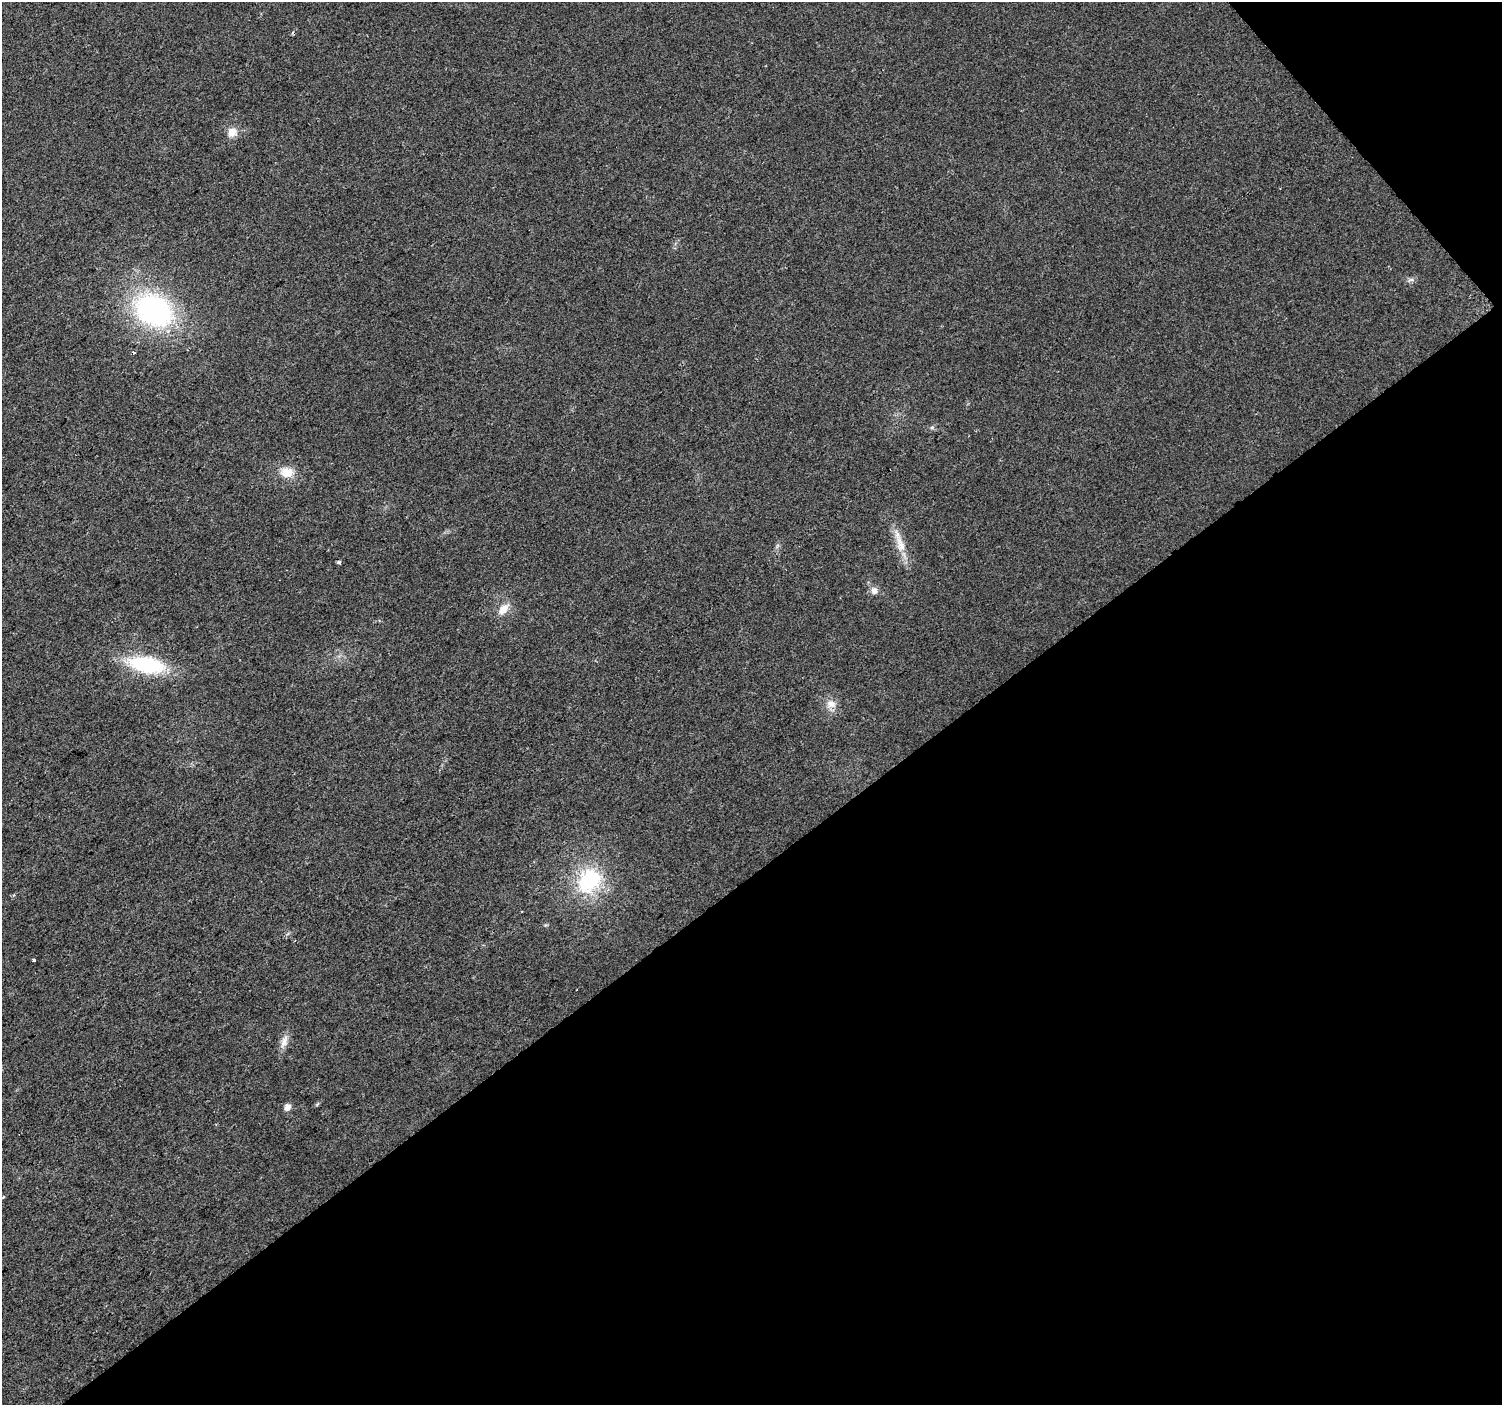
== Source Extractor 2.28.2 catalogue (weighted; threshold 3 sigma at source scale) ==
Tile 12 of 4 x 4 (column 4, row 3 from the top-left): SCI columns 4505-6004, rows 1609-3011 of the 6004 x 5959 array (HDU 1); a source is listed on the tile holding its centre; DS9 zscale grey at full resolution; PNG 1504 x 1407 px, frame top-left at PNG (2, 2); no overlay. Shown black and unused: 40% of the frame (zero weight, under 2 of 3 exposures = <1% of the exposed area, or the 3 px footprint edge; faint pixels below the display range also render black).
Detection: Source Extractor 2.28.2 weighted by HDU 2 'WHT'; one run over the whole footprint, this tile lists its part. Background 0.023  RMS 0.0061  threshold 0.0276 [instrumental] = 3 sigma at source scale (4.5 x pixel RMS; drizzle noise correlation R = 1.50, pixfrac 1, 0.0396/0.0396 arcsec/px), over >= 5 px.
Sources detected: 16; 1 cosmic-ray / hot-pixel residue — not listed; the other 15 listed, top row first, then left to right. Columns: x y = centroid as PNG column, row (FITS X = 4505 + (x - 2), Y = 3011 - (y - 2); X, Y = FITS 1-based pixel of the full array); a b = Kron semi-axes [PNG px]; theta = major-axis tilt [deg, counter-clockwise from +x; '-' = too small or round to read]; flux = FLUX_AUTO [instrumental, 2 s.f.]
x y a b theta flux
232 132 11 11 - 5.9
1411 280 10 5 21 1.7
154 310 43 32 -27 110
932 427 6 4 19 0.93
286 472 18 14 -4 9
900 544 32 11 -72 11
339 562 4 4 - 1.5
874 591 10 9 - 3.4
503 609 16 10 47 7
147 665 39 17 -10 50
831 704 14 11 -18 5.6
589 881 33 26 50 46
34 960 3 3 - 2.6
284 1041 22 8 71 4.8
287 1107 8 6 61 3.5